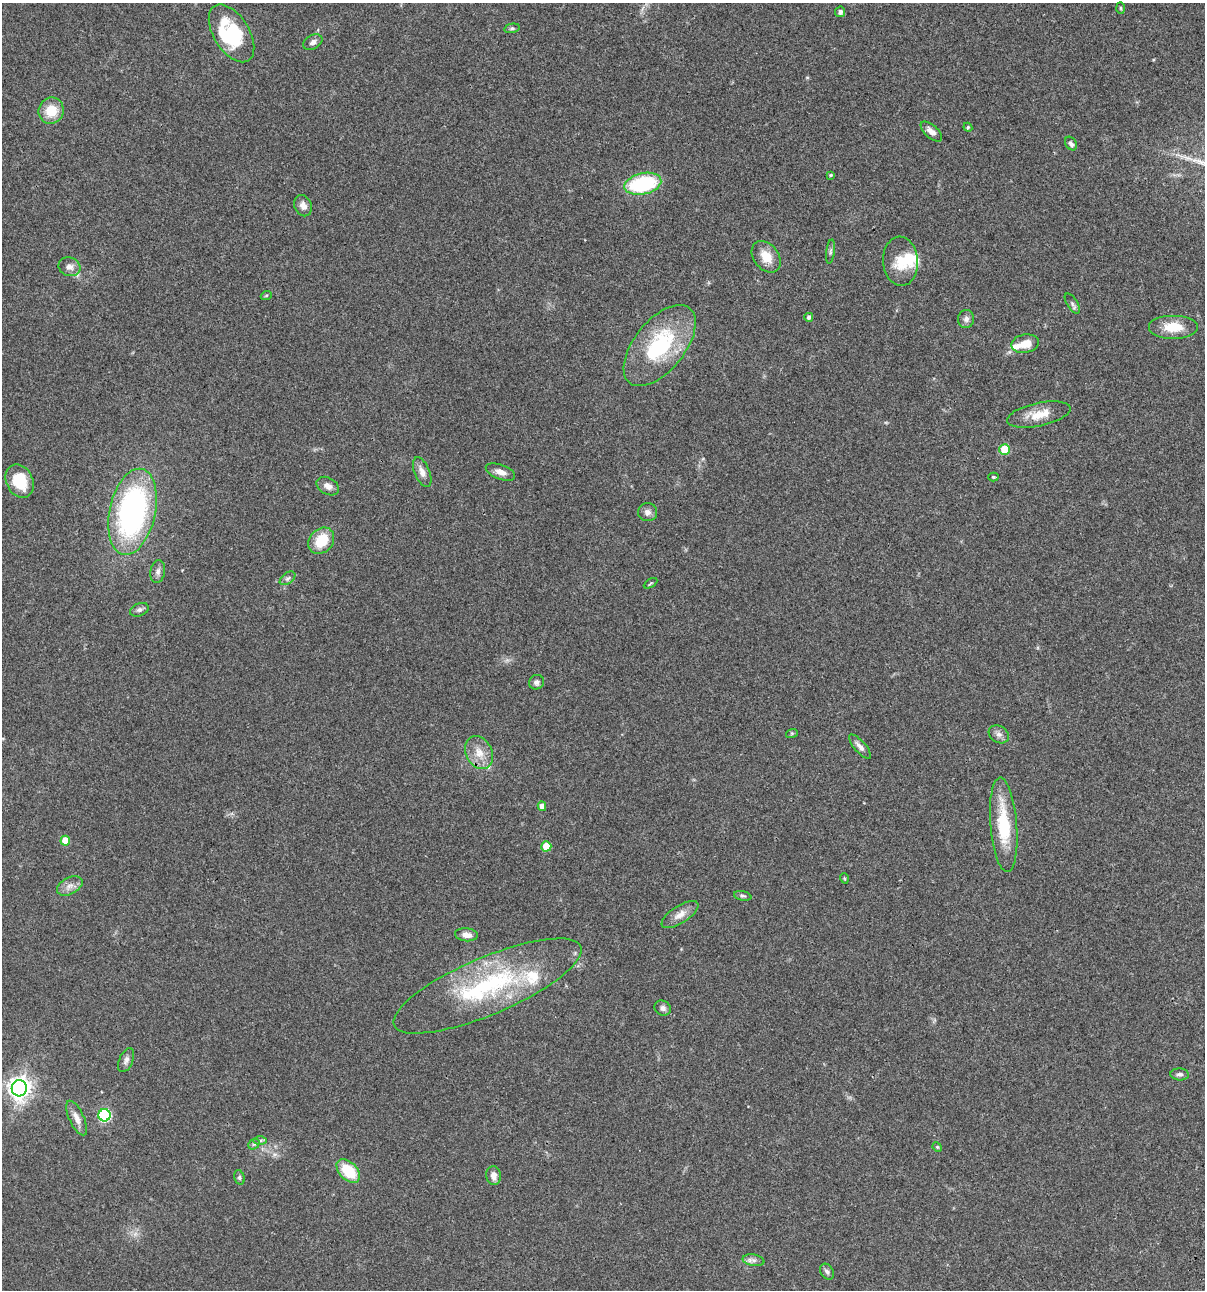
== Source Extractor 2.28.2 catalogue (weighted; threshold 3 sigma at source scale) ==
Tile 6 of 4 x 4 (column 2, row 2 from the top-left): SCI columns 1437-2639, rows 2696-3983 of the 5403 x 5389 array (HDU 1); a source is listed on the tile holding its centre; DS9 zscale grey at full resolution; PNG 1207 x 1292 px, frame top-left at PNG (2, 3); each listed source drawn as its Kron ellipse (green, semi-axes under 4 px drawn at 4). Shown black and unused: <1% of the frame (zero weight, under 3 of 4 exposures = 9% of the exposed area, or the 3 px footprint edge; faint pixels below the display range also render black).
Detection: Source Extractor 2.28.2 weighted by HDU 2 'WHT'; one run over the whole footprint, this tile lists its part. Background 0.0471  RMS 0.0055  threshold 0.0247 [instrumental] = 3 sigma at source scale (4.5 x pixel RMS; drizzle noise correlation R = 1.50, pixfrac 1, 0.05/0.05 arcsec/px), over >= 5 px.
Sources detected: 74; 1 too faint to see at this stretch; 2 inside a brighter object's white glare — neither listed nor drawn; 5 inside a brighter listed object's ellipse — not listed separately; the other 66 listed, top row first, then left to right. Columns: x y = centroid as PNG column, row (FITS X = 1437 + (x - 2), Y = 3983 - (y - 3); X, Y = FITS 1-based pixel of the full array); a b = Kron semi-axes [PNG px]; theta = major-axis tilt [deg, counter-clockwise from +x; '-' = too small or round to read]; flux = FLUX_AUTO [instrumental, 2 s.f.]
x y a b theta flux
1121 8 6 4 -88 0.66
840 12 5 5 - 1.5
512 28 8 4 13 0.92
231 33 32 18 -58 31
313 42 10 7 31 2.3
51 111 13 12 - 11
968 127 4 4 - 0.64
931 132 13 6 -42 3.2
1071 144 7 5 -56 1.4
831 175 4 3 - 0.53
643 184 19 10 12 42
303 206 11 8 -67 3.1
830 252 12 4 83 1.2
766 257 17 12 -52 8.4
901 261 25 17 -86 12
69 267 11 9 -19 3.1
266 296 6 3 20 0.58
1072 304 11 5 -58 1.4
809 317 4 4 - 1.5
966 319 9 8 - 2.2
1173 327 25 12 0 11
1025 344 14 9 10 6.7
660 346 48 25 51 48
1039 414 32 11 12 9.6
1005 449 5 5 - 17
422 472 16 7 -67 3.6
500 472 15 7 -20 3.9
993 477 5 4 - 0.67
20 481 17 13 -64 15
328 486 12 8 -29 3.2
132 512 44 23 78 130
648 512 9 9 - 2.5
321 541 14 11 48 14
158 571 11 7 79 2.2
288 578 9 5 37 1.4
650 583 7 3 31 0.62
139 610 10 6 22 1.6
536 682 7 7 - 1.8
792 733 6 4 18 0.61
999 734 11 8 -33 2.4
860 747 15 5 -49 2.7
479 753 17 13 -61 7.4
542 806 5 4 - 3.2
1004 825 47 13 -85 26
65 841 5 5 - 9.1
546 846 5 5 - 12
844 878 5 3 - 0.45
70 886 14 8 27 3.5
743 896 9 4 -12 1
680 915 21 8 33 4.8
466 935 11 6 -5 3.6
488 986 101 28 23 76
663 1008 8 7 - 2.1
126 1060 13 7 67 2.2
1180 1074 9 6 -3 1.6
19 1088 8 7 - 380
104 1115 6 6 - 61
77 1118 19 7 -65 4.2
260 1140 7 4 0 1.1
254 1144 6 4 40 0.96
937 1147 5 4 - 0.63
348 1171 14 9 -44 17
493 1176 9 7 -84 2.9
239 1177 7 5 -73 0.97
754 1260 11 5 -9 2
827 1272 8 6 -59 1.6